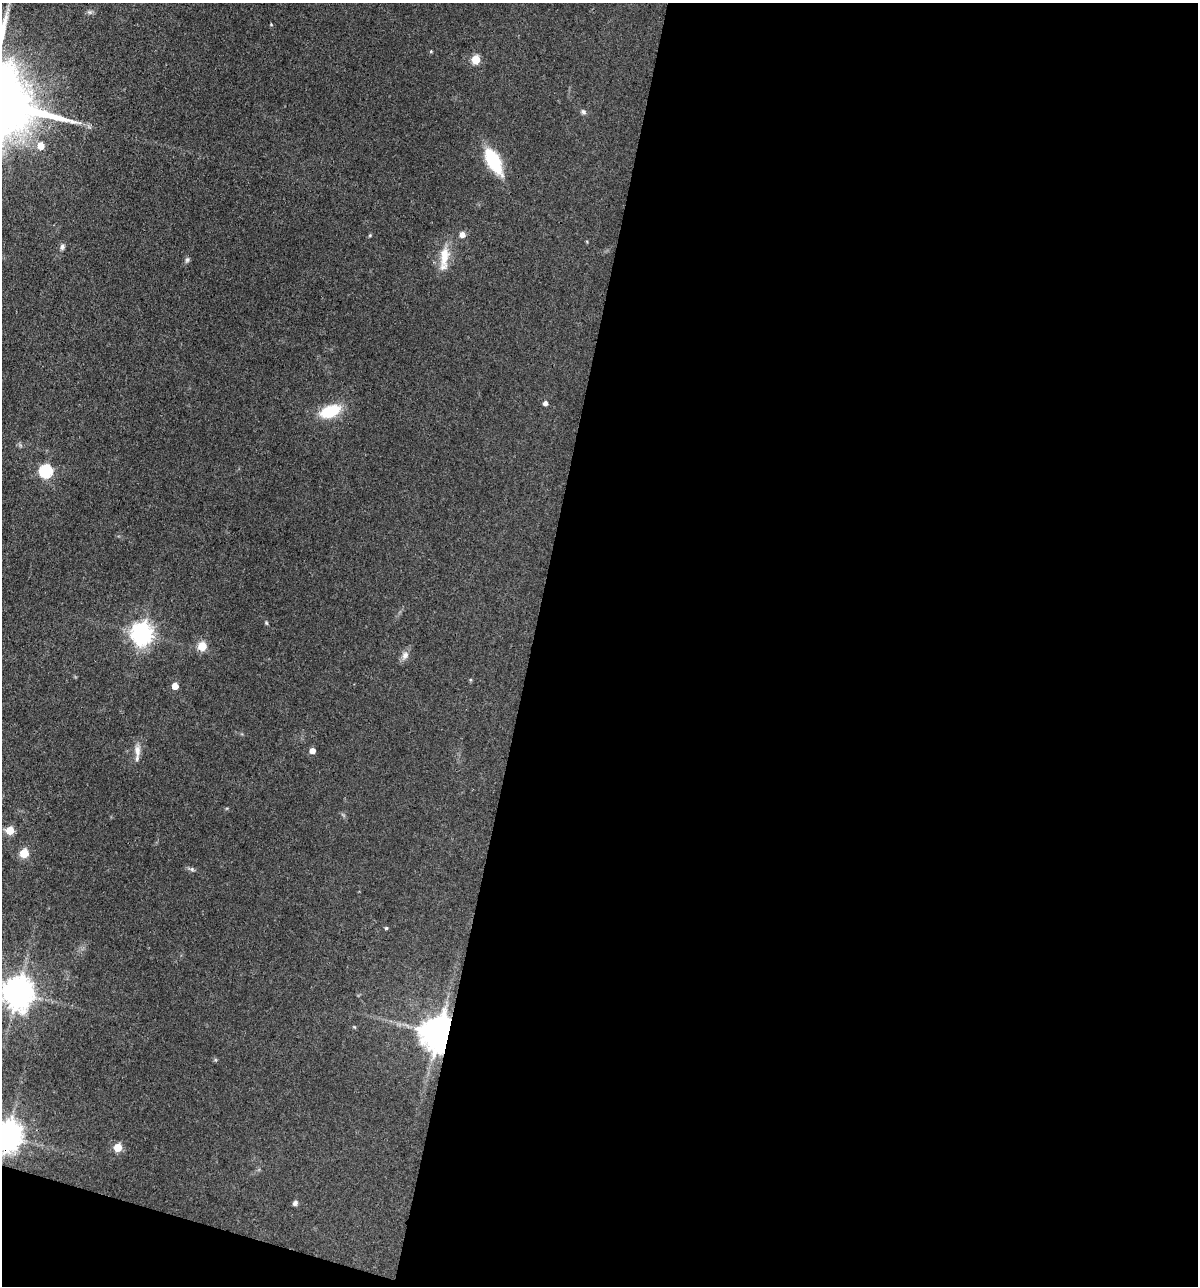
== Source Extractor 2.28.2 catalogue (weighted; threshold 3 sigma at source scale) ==
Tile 16 of 4 x 4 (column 4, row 4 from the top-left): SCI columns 3714-4909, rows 1-1284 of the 5159 x 5138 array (HDU 1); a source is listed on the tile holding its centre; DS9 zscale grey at full resolution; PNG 1200 x 1288 px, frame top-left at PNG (2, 3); no overlay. Shown black and unused: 57% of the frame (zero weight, under 3 of 4 exposures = <1% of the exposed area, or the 3 px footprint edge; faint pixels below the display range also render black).
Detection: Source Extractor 2.28.2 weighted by HDU 2 'WHT'; one run over the whole footprint, this tile lists its part. Background 0.0814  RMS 0.0065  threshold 0.0291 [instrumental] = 3 sigma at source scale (4.5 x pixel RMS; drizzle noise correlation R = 1.50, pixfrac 1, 0.05/0.05 arcsec/px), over >= 5 px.
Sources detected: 30; all 30 listed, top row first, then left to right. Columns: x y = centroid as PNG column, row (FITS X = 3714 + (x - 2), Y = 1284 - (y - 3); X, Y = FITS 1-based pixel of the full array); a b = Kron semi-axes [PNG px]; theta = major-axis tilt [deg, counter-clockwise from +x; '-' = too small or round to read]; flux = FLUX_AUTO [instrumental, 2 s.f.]
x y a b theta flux
89 12 7 4 -18 1.3
271 24 4 3 - 0.47
431 51 4 4 - 0.6
476 60 5 5 - 22
583 112 7 6 - 1.5
41 146 6 6 - 8.3
493 161 28 12 -61 34
462 235 6 6 - 3.2
62 247 8 6 81 1.7
444 258 35 11 84 12
187 260 7 6 - 1.3
545 403 4 4 - 2.3
330 411 19 10 20 29
46 471 6 6 - 80
266 623 5 4 - 0.77
142 634 8 7 - 440
202 646 6 5 - 19
405 655 10 9 - 3.5
175 686 5 5 - 7.9
137 751 16 8 -85 4.8
312 751 5 5 - 4.1
10 830 5 5 - 15
24 853 6 5 - 20
192 869 6 4 73 0.93
386 928 4 4 - 0.74
17 992 10 9 - 1100
438 1033 10 9 - 1500
7 1136 9 9 - 950
118 1147 6 5 - 15
295 1203 6 5 - 1.9
Overlapping masked pixels (flux is a lower limit): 2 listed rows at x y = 438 1033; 7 1136
Isophote crosses this tile's border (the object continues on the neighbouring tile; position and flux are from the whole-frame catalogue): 2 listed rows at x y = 17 992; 7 1136